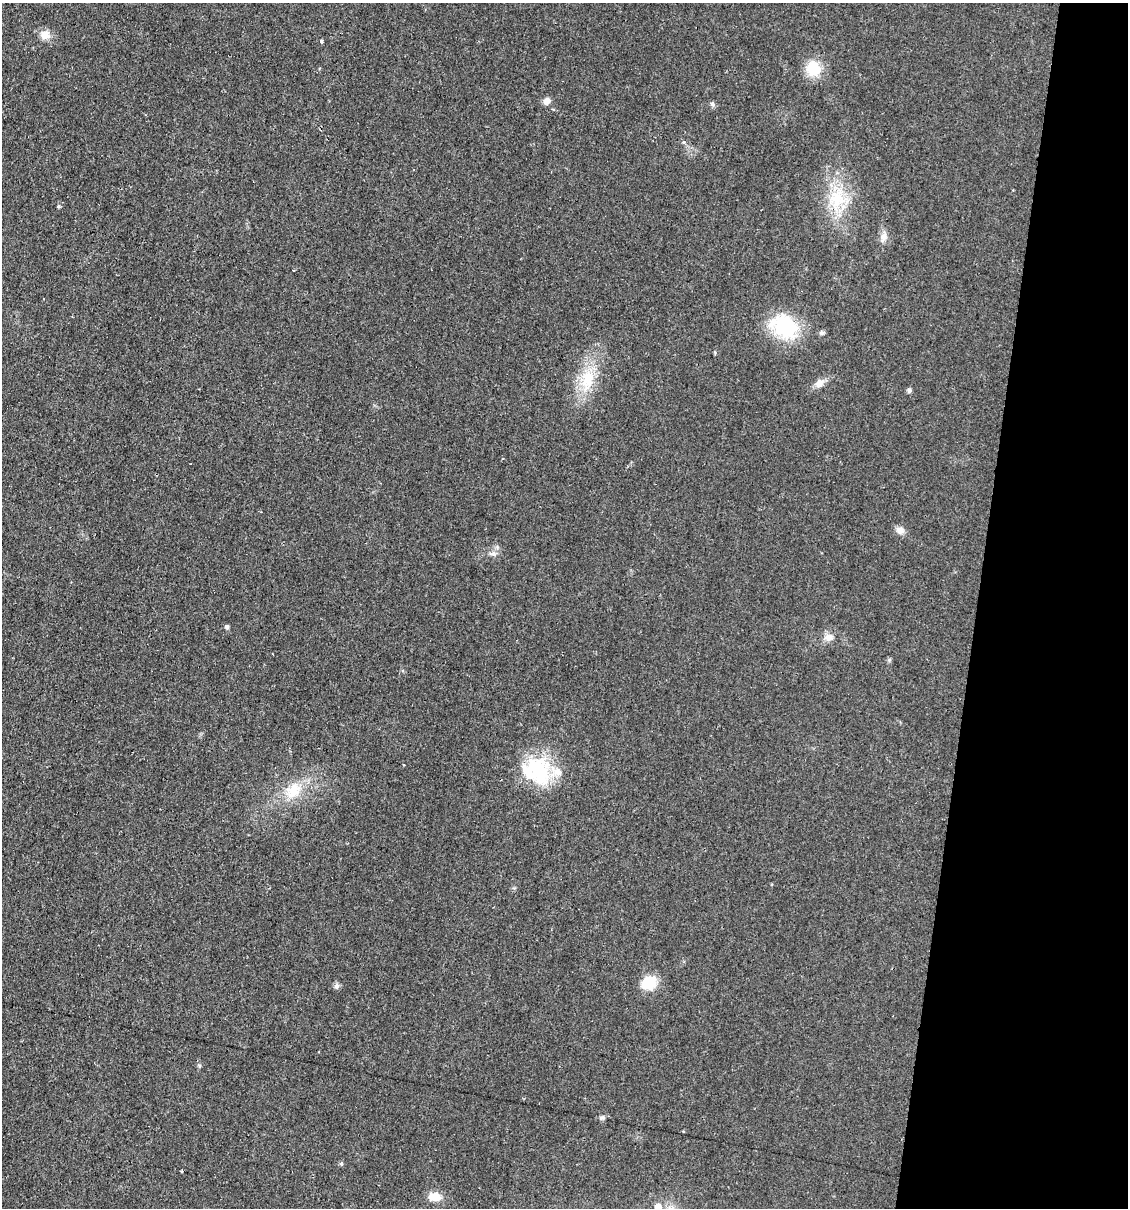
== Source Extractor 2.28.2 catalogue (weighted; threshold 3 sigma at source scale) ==
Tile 8 of 4 x 4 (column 4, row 2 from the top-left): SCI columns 3611-4736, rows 2415-3620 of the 4848 x 4828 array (HDU 1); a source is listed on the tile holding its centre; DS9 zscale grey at full resolution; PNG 1130 x 1210 px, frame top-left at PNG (2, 3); no overlay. Shown black and unused: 13% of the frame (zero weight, under 2 of 3 exposures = <1% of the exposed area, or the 3 px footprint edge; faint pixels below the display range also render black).
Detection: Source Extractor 2.28.2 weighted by HDU 2 'WHT'; one run over the whole footprint, this tile lists its part. Background 0.0329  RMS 0.0049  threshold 0.022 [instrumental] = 3 sigma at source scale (4.5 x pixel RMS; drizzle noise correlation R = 1.50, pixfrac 1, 0.05/0.05 arcsec/px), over >= 5 px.
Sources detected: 27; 1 inside a brighter object's white glare — not listed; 1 inside a brighter listed object's ellipse — not listed separately; the other 25 listed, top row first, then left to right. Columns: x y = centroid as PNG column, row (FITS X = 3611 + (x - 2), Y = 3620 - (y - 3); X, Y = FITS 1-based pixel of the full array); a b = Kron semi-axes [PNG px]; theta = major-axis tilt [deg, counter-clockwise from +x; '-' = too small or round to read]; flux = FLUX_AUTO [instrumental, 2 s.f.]
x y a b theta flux
45 35 12 11 - 4.5
321 41 5 3 - 0.71
813 68 16 14 -78 13
547 101 9 7 50 2.5
712 104 6 5 - 0.98
684 142 4 3 - 1.3
837 198 26 23 -81 20
883 237 15 7 66 2.6
293 270 3 2 - 0.81
784 326 31 22 -26 33
822 333 7 5 2 1
587 379 27 18 82 16
819 383 12 10 43 3.3
909 391 6 6 - 1.1
900 530 11 8 -34 2.8
493 554 9 4 9 1.4
227 627 5 5 - 1.3
829 637 11 10 - 3.2
539 770 37 29 -56 32
293 791 24 18 51 13
649 983 15 13 25 13
336 986 8 6 1 1.3
602 1118 8 4 -8 0.92
435 1197 14 9 -6 6.9
658 1207 7 6 - 5.5
Isophote crosses this tile's border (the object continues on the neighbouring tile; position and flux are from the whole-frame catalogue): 1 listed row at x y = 658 1207
Unlisted compact peaks at least as high as the median listed source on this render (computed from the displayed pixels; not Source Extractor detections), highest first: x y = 59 206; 889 660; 199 1066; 341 1164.